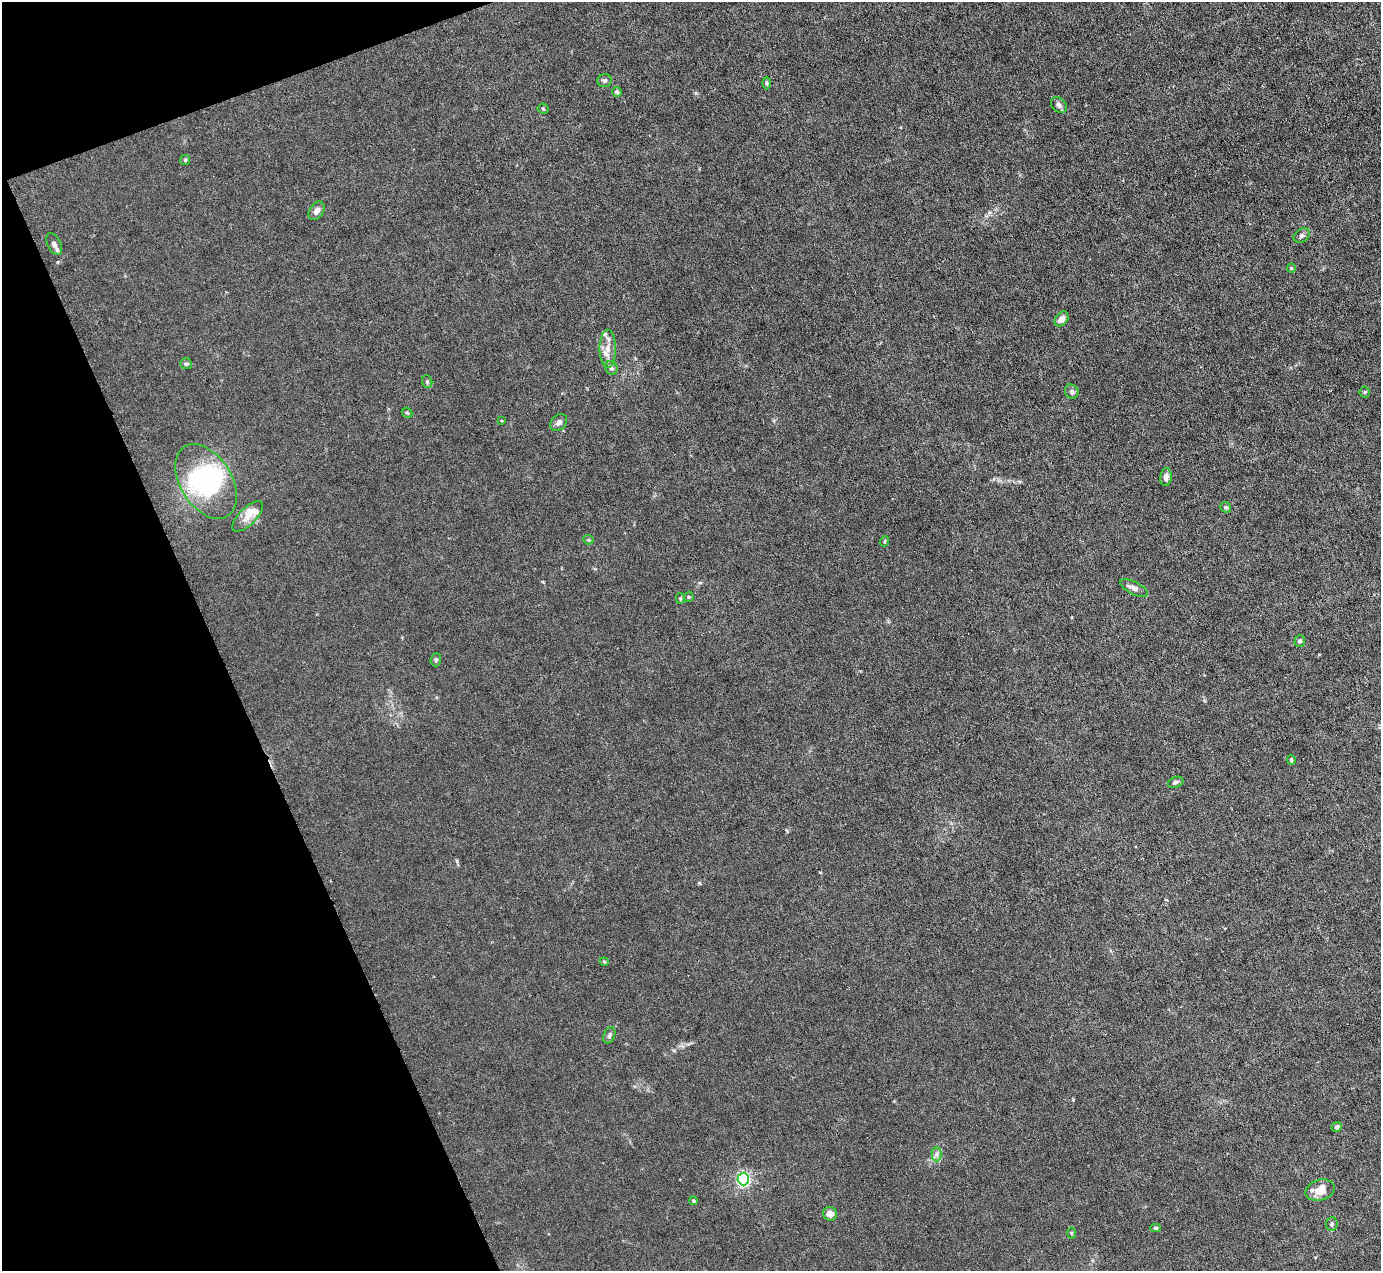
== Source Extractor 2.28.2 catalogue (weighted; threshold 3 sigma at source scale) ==
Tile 5 of 4 x 4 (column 1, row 2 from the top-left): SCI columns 1-1379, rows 2816-4084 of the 5516 x 5500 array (HDU 1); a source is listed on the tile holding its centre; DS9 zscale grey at full resolution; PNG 1383 x 1273 px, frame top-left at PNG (2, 2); each listed source drawn as its Kron ellipse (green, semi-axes under 4 px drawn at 4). Shown black and unused: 18% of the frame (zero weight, under 3 of 6 exposures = <1% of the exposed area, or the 3 px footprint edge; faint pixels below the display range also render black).
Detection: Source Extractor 2.28.2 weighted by HDU 2 'WHT'; one run over the whole footprint, this tile lists its part. Background 0.0209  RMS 0.0027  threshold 0.0112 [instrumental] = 3 sigma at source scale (4.09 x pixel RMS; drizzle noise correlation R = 1.36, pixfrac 0.8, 0.05/0.05 arcsec/px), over >= 5 px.
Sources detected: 48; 2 inside a brighter object's white glare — neither listed nor drawn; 2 inside a brighter listed object's ellipse — not listed separately; the other 44 listed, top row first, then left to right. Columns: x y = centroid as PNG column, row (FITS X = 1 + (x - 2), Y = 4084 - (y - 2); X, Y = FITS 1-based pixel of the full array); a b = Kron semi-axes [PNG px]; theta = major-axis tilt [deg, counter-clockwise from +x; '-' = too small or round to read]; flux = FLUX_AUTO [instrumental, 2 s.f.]
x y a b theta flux
605 81 7 6 - 0.53
766 83 6 4 -89 0.38
617 92 5 4 - 0.8
1059 105 9 6 -44 0.81
543 109 5 5 - 0.34
185 160 5 5 - 0.37
317 211 10 7 56 1.3
1302 235 9 6 34 0.73
54 244 12 6 -62 0.97
1291 268 4 4 - 0.26
1062 319 8 6 50 1.5
608 349 19 8 -90 2.5
186 364 6 5 - 0.44
611 368 7 6 - 0.72
427 382 6 5 - 0.39
1072 392 7 6 - 0.64
1365 392 5 5 - 0.31
407 413 6 4 -42 0.32
502 421 3 2 - 0.23
559 422 9 7 43 0.92
1166 477 9 5 84 1
206 481 41 26 -58 26
1226 507 6 4 -39 0.41
248 516 20 8 45 2.6
588 540 5 4 - 0.3
885 541 5 3 - 0.27
1134 588 15 6 -28 1.3
689 597 5 5 - 0.33
680 598 5 4 - 0.33
1300 641 6 5 - 0.5
436 660 7 5 87 0.43
1291 760 5 3 - 0.38
1176 782 8 5 20 0.6
604 962 4 4 - 0.27
609 1035 8 5 68 0.59
1337 1127 5 4 - 0.66
936 1154 7 5 90 0.7
743 1179 6 5 - 42
1320 1190 15 10 17 4
694 1201 4 3 - 0.35
830 1214 7 6 - 1.7
1332 1224 7 6 - 0.56
1156 1228 5 4 - 0.41
1071 1233 6 3 89 0.26